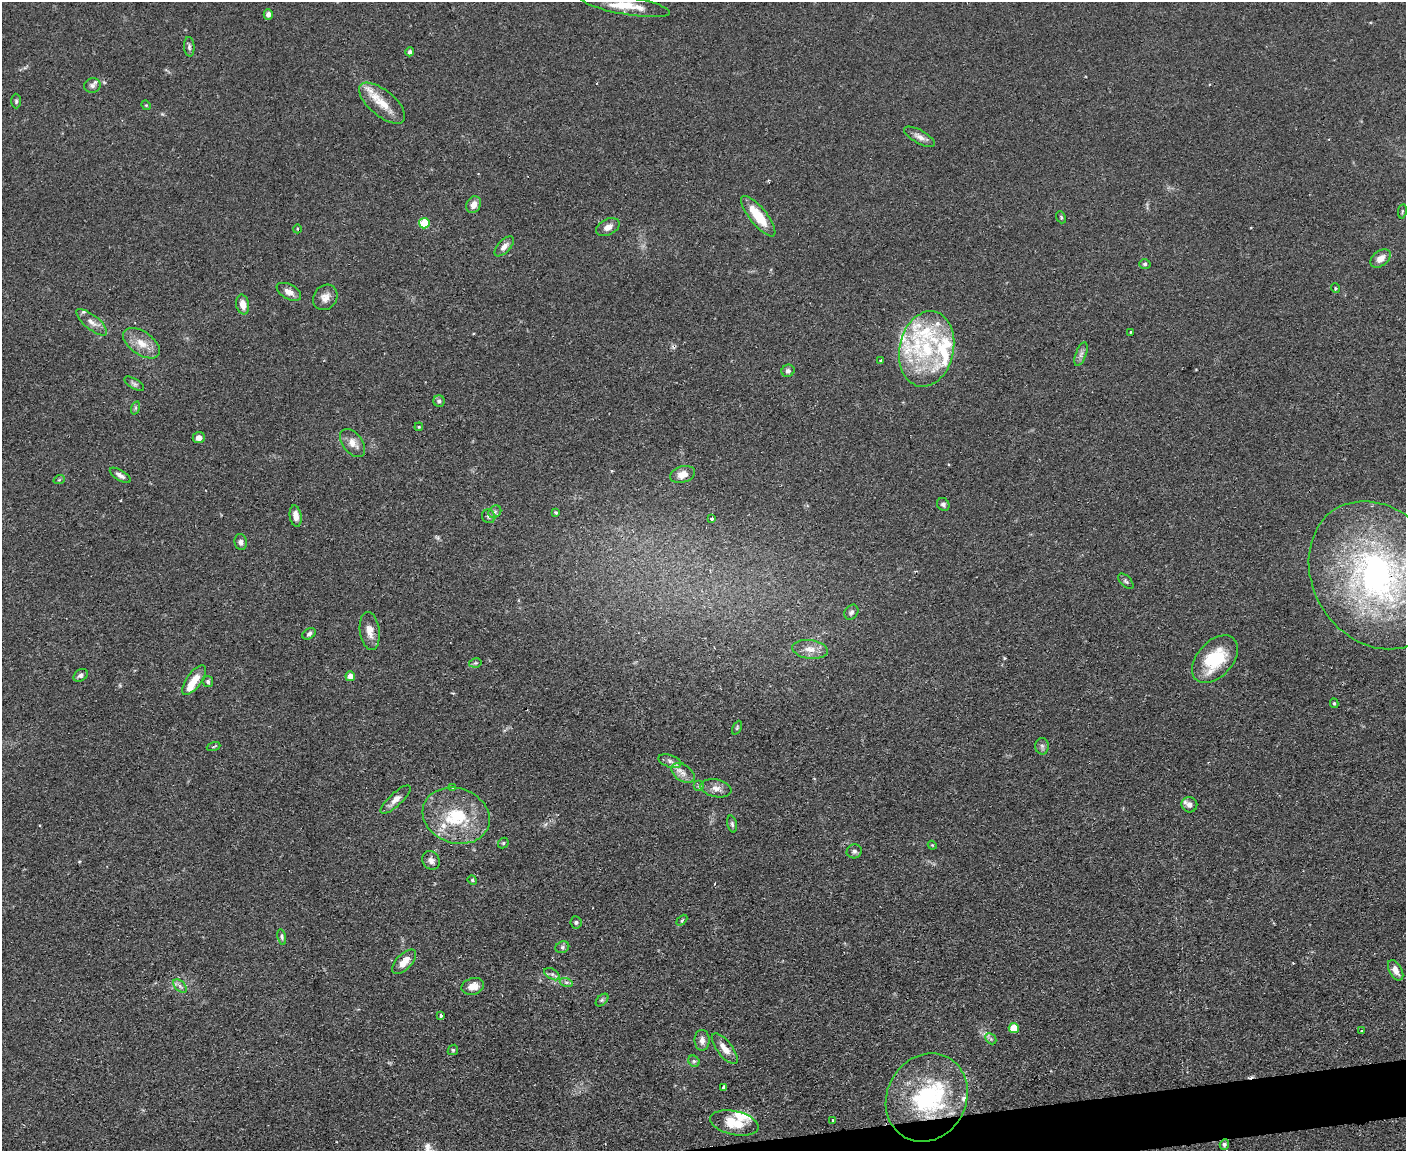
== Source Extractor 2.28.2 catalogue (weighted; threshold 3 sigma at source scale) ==
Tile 5 of 3 x 4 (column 2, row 2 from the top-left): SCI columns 1532-2935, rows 2300-3448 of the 4575 x 4598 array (HDU 1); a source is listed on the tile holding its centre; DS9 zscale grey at full resolution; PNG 1408 x 1153 px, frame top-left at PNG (2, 2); each listed source drawn as its Kron ellipse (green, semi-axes under 4 px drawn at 4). Shown black and unused: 2% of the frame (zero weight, under 2 of 3 exposures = <1% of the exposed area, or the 3 px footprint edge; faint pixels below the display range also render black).
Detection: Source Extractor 2.28.2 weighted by HDU 2 'WHT'; one run over the whole footprint, this tile lists its part. Background 0.083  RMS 0.0059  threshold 0.0264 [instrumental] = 3 sigma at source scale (4.5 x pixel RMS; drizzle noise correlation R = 1.50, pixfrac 1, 0.05/0.05 arcsec/px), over >= 5 px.
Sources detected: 113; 13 inside a brighter listed object's ellipse — not listed separately; the other 100 listed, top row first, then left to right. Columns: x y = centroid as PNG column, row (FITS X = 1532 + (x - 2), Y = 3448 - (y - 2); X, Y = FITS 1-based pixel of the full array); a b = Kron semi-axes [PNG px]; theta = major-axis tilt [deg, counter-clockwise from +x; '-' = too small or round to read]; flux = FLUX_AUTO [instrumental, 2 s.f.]
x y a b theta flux
625 5 45 9 -10 14
268 14 5 4 - 2.1
189 47 10 5 -86 1.5
410 52 4 4 - 1.6
92 86 8 7 - 2.1
16 101 7 5 -89 1.1
382 103 28 12 -40 12
146 105 5 4 - 0.6
919 137 17 6 -29 3.7
474 205 9 7 60 4.7
1402 211 7 3 81 0.75
758 216 25 8 -51 17
1061 217 6 4 -68 0.84
424 223 5 5 - 28
608 227 12 8 27 3.7
297 229 4 3 - 0.54
504 246 12 6 46 3.3
1381 258 11 7 37 4.7
1145 264 6 5 - 1
1335 288 5 3 - 0.63
289 292 13 7 -28 4
325 297 13 11 52 4.7
243 304 10 6 -80 5
92 322 19 7 -39 4.7
1130 332 3 2 - 0.61
142 343 21 11 -34 9.1
927 349 38 27 78 51
1081 354 12 5 69 2.2
881 360 3 3 - 1
788 371 6 6 - 1.7
134 384 11 5 -30 1.6
439 401 6 6 - 1.3
135 408 7 4 72 1
419 427 4 3 - 0.58
199 438 6 5 - 3
353 443 16 10 -52 5.5
683 474 13 8 17 5.1
120 475 12 5 -31 2.5
59 480 5 3 - 0.58
943 504 7 6 - 1.5
495 512 7 5 45 1.4
556 512 4 3 - 0.67
296 516 11 6 -80 4
489 516 7 6 - 1.7
712 518 3 3 - 1.4
241 542 8 6 -80 2
1377 575 78 63 -58 190
1126 581 9 5 -45 1.2
851 612 8 6 55 1.6
370 631 19 10 -82 6
309 634 7 5 34 1.6
810 649 18 9 -7 6.1
1215 659 28 17 48 30
475 663 6 4 11 0.84
81 675 8 5 34 1.8
350 676 5 4 - 6.2
194 680 17 7 54 9
208 681 5 5 - 1.3
1334 703 5 4 - 0.86
737 728 7 4 64 0.78
1042 746 8 6 -88 1.6
213 747 7 3 19 0.64
670 761 12 6 -19 2.5
683 773 13 8 -35 4
699 786 5 5 - 1
453 787 4 2 - 0.51
716 788 16 8 -12 4.3
396 799 20 6 43 4.7
1189 805 8 7 - 2.9
456 816 34 27 -19 35
732 824 8 5 -75 1.2
503 843 6 4 48 0.94
932 845 4 3 - 0.5
854 851 7 7 - 1.5
431 860 10 8 -63 2.7
472 880 5 4 - 0.69
682 920 6 4 45 0.79
576 922 6 5 - 1.2
282 937 8 4 -78 1.1
562 947 7 5 23 1.2
404 962 15 7 46 7.1
1396 970 11 6 -62 3.9
552 974 8 5 -30 1.8
566 982 7 4 -18 1.2
180 986 8 5 -46 1.8
473 986 11 8 15 5.6
602 1000 7 4 45 1.1
441 1015 4 3 - 2
1014 1028 5 5 - 16
1362 1031 3 2 - 0.73
991 1039 6 4 -46 1.1
702 1040 10 7 90 3.2
725 1049 18 7 -52 6.4
453 1050 5 5 - 0.92
694 1061 6 5 - 1.2
724 1087 4 3 - 2.3
927 1098 45 39 61 71
833 1120 3 3 - 0.89
734 1123 24 12 -12 14
1224 1145 5 4 - 1.5
Overlapping masked pixels (flux is a lower limit): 2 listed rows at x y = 1377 575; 927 1098
Isophote crosses this tile's border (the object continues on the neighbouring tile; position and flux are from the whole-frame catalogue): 1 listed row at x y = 1377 575